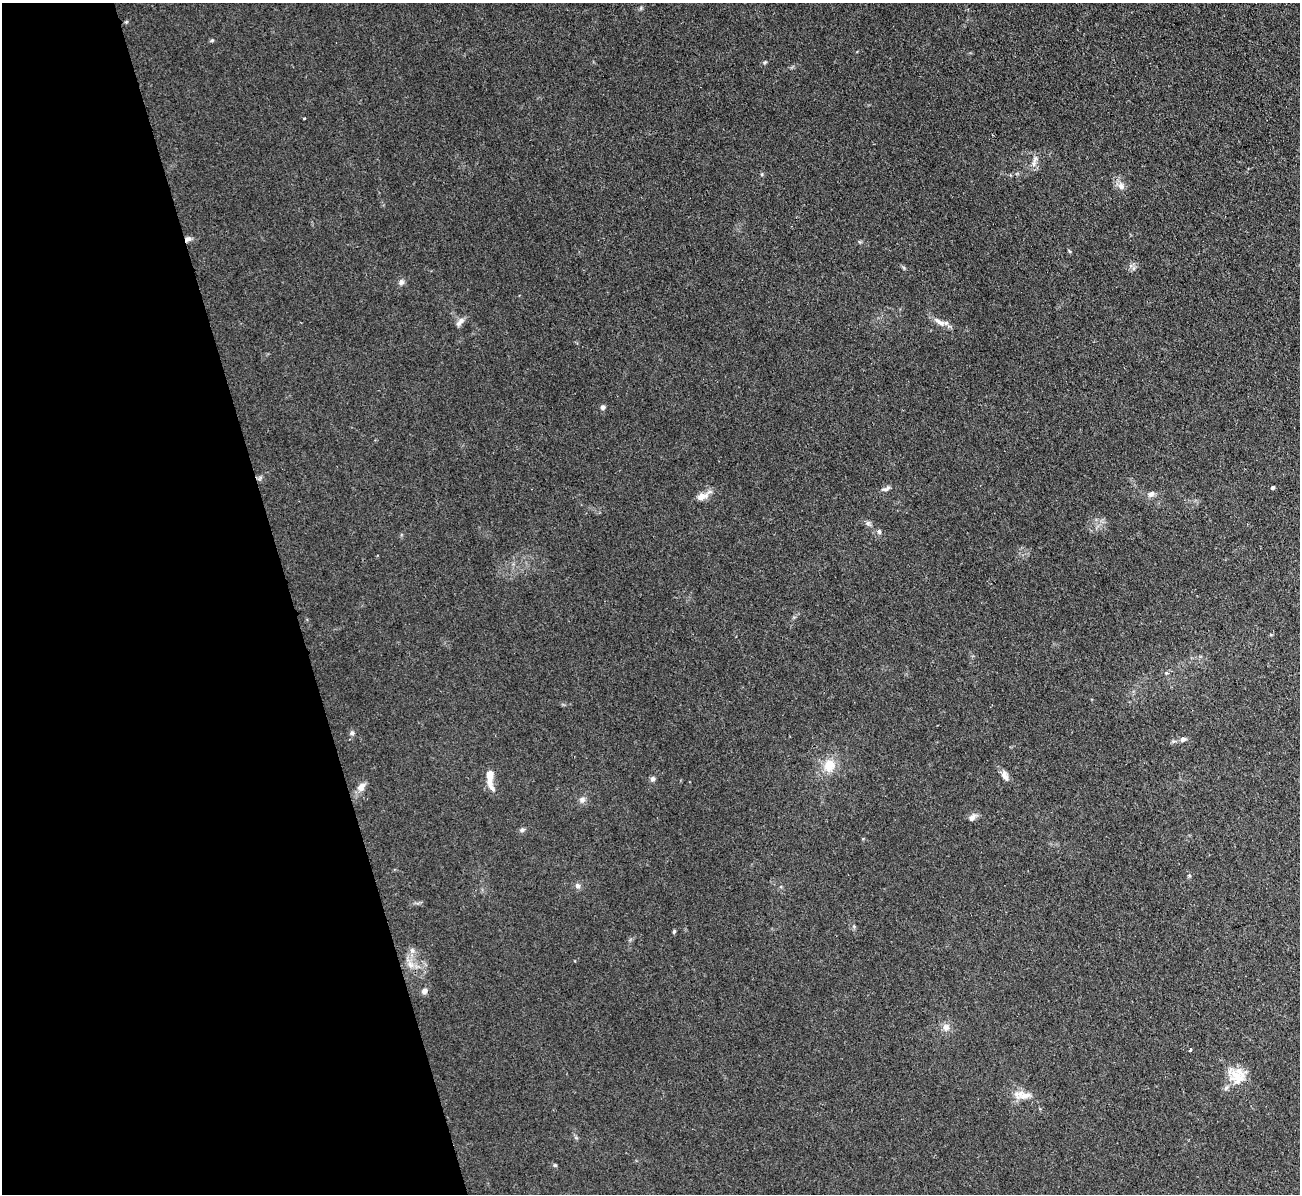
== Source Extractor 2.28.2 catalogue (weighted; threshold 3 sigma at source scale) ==
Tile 5 of 4 x 4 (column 1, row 2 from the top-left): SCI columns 1-1298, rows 2527-3718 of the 5208 x 5178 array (HDU 1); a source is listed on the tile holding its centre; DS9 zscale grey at full resolution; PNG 1302 x 1196 px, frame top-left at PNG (2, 3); no overlay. Shown black and unused: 22% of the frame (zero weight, under 2 of 3 exposures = <1% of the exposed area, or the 3 px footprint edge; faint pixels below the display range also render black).
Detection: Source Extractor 2.28.2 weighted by HDU 2 'WHT'; one run over the whole footprint, this tile lists its part. Background 0.0582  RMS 0.0063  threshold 0.0282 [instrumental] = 3 sigma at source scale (4.5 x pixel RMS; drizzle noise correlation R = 1.50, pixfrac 1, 0.05/0.05 arcsec/px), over >= 5 px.
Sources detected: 38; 2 inside a brighter listed object's ellipse — not listed separately; the other 36 listed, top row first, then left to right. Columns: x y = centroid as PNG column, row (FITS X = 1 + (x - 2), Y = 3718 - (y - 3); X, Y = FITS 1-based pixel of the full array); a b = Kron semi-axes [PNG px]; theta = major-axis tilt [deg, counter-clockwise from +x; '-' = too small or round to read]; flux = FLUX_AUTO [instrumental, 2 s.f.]
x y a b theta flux
765 62 6 4 13 0.82
1035 159 11 5 64 2.4
762 174 5 3 - 0.65
1121 186 9 8 - 3.3
188 239 9 6 33 2.3
401 282 7 6 - 2.1
461 320 10 7 34 2.6
939 322 20 7 -30 4.6
603 407 5 5 - 1.8
1272 487 4 4 - 1.5
886 489 13 5 18 2
1151 494 9 7 41 2.4
702 496 15 9 18 5
868 523 6 6 - 1.4
879 531 6 5 - 1.2
1166 673 4 4 - 0.71
352 733 6 6 - 1.3
1183 739 6 6 - 2.1
829 765 16 13 70 11
1005 776 14 7 -67 3.4
490 777 22 7 -89 8.7
652 779 6 6 - 1.5
361 787 12 9 53 4
582 800 8 8 - 2.3
972 818 9 7 32 2.9
522 830 6 6 - 1.2
578 886 8 7 - 2
674 931 5 4 - 0.94
412 950 6 6 - 1.7
410 965 10 7 -48 3.6
424 991 7 6 - 2.3
946 1027 10 9 - 3.6
1190 1050 3 3 - 2.2
1237 1077 28 17 -40 13
1025 1095 22 8 13 6.4
555 1165 6 3 -18 0.73
Overlapping masked pixels (flux is a lower limit): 1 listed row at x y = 188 239
Unlisted compact peaks at least as high as the median listed source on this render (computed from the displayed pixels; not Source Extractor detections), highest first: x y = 212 40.